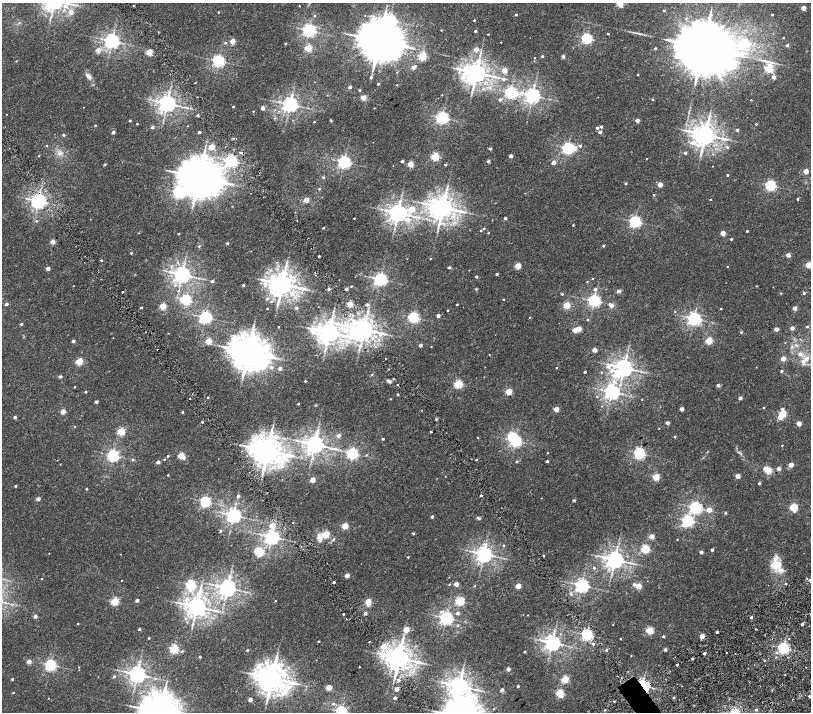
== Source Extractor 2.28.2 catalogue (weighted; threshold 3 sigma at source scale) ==
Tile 11 of 4 x 4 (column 3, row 3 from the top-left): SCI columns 3237-4853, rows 1755-3174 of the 6477 x 6411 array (HDU 1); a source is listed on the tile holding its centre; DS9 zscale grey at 2 x 2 block average (1 PNG px = mean of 2 x 2 image px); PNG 813 x 714 px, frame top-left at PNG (2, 3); no overlay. Shown black and unused: <1% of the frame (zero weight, under 2 of 4 exposures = <1% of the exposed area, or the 3 px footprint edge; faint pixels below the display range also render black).
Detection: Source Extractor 2.28.2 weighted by HDU 2 'WHT'; one run over the whole footprint, this tile lists its part. Background 0.00651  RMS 0.0027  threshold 0.0123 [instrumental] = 3 sigma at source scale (4.5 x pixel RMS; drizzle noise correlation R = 1.50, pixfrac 1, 0.0396/0.0396 arcsec/px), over >= 5 px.
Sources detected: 468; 1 too faint to see at this stretch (2 x 2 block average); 4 inside a brighter object's white glare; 2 cosmic-ray / hot-pixel residue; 1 long thin detection or spike segment (spike, bleed or trail) — not listed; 2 inside a brighter listed object's ellipse — not listed separately; the other 458 listed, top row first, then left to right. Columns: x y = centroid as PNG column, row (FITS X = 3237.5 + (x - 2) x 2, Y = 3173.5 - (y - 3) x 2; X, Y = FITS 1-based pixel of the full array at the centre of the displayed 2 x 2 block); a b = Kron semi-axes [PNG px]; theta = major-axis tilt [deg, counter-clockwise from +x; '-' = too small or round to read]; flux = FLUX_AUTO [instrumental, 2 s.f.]
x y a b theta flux
620 3 3 3 - 20
134 6 2 2 - 0.44
299 6 2 2 - 0.27
803 8 2 2 - 7
664 10 3 2 - 0.65
71 12 3 3 - 3.6
219 12 2 2 - 0.42
516 14 2 2 - 0.67
772 15 2 2 - 0.47
314 16 3 3 - 0.42
474 20 2 2 - 0.65
19 23 3 2 - 0.37
309 30 4 4 - 150
441 30 2 2 - 0.41
475 31 2 2 - 1.3
158 32 2 2 - 0.24
636 33 9 2 -18 1.2
488 34 2 2 - 0.41
608 34 2 2 - 0.47
587 38 3 3 - 85
783 38 2 2 - 0.3
112 41 4 4 - 240
233 41 3 2 - 8.8
379 41 11 9 -18 2200
501 42 2 2 - 0.22
225 43 3 3 - 0.72
744 43 4 3 - 51
285 44 3 3 - 0.43
787 45 4 3 - 0.82
308 48 3 3 - 17
655 48 2 2 - 1.3
703 48 16 13 -7 7300
476 49 2 2 - 7.1
98 50 2 2 - 5.7
149 52 3 3 - 19
422 56 3 3 - 39
542 56 2 2 - 0.76
563 56 2 2 - 2.9
534 58 2 2 - 0.28
16 61 2 2 - 0.28
218 61 4 3 - 120
413 67 3 2 - 4.5
769 68 4 3 - 50
504 70 3 2 - 9.2
397 72 2 2 - 0.26
476 73 6 5 - 600
638 75 2 2 - 0.55
88 76 11 4 -44 2.1
371 77 2 2 - 1.2
709 77 4 4 - 1.4
774 77 2 2 - 3.8
503 79 4 3 - 1.2
195 82 2 2 - 0.32
378 84 2 2 - 0.84
397 85 2 2 - 0.35
350 87 2 2 - 2
360 90 2 2 - 1.3
511 92 4 3 - 120
442 95 2 2 - 0.28
532 95 4 4 - 230
363 98 3 2 - 10
653 99 2 2 - 0.84
500 100 3 3 - 1.4
751 100 2 2 - 0.4
167 103 4 4 - 350
290 104 4 4 - 260
233 106 2 2 - 0.78
263 108 2 2 - 4.6
374 108 2 2 - 0.26
253 111 2 2 - 0.37
7 114 2 2 - 0.17
198 115 2 2 - 1.2
442 118 4 3 - 140
331 120 4 2 - 0.41
637 120 2 2 - 4.5
130 121 2 2 - 0.87
314 122 2 2 - 0.37
137 124 2 2 - 0.42
756 124 2 2 - 0.67
95 125 2 2 - 0.45
187 126 2 2 - 0.15
152 127 2 2 - 1.6
601 127 2 2 - 1.5
597 128 3 2 - 1.3
737 130 2 2 - 1.5
113 132 2 2 - 2.7
199 132 2 2 - 1.3
600 132 2 2 - 2.1
63 135 3 3 - 0.76
705 135 6 5 - 570
46 146 2 2 - 0.48
580 146 3 2 - 1.3
212 147 3 3 - 14
727 147 3 3 - 0.92
568 148 3 3 - 120
575 148 4 4 - 3.5
490 149 2 2 - 1.4
60 153 6 3 25 1.3
241 153 2 2 - 3.4
685 153 2 2 - 2
38 156 3 2 - 0.32
435 156 3 3 - 37
511 156 2 2 - 3.7
647 159 2 2 - 0.38
231 161 4 3 - 120
402 161 2 2 - 1.8
488 161 2 2 - 2.5
344 162 4 4 - 160
553 163 2 2 - 4.5
105 164 2 2 - 0.84
410 164 3 2 - 15
445 165 2 2 - 0.64
712 166 2 2 - 0.18
806 171 2 2 - 8.9
728 175 2 2 - 0.78
199 177 11 9 -14 2000
323 177 3 3 - 0.71
626 183 2 2 - 1.1
660 185 2 2 - 7.9
770 185 3 3 - 77
319 189 3 2 - 0.54
654 195 2 2 - 0.57
710 199 2 2 - 0.48
797 199 2 2 - 0.75
306 200 3 2 - 9.7
38 201 4 4 - 230
443 207 6 5 - 640
411 209 3 3 - 11
398 213 5 4 - 390
354 218 2 2 - 0.47
505 218 2 2 - 1.5
407 219 4 3 - 2.9
36 221 3 3 - 0.69
635 222 3 3 - 110
573 225 2 2 - 0.6
323 228 2 2 - 0.55
484 228 2 2 - 0.71
481 231 2 2 - 0.58
747 231 2 2 - 0.68
139 233 2 2 - 0.28
178 233 2 2 - 0.62
488 233 2 2 - 0.44
723 233 3 2 - 9.2
731 239 2 2 - 0.8
52 242 2 2 - 7.5
227 243 2 2 - 0.98
199 246 3 3 - 0.4
603 246 2 2 - 0.81
131 253 2 2 - 0.6
788 255 2 2 - 5.9
319 256 2 2 - 1.3
431 259 2 2 - 0.37
101 260 2 2 - 0.72
808 265 3 3 - 16
172 266 4 4 - 0.9
518 266 3 3 - 16
449 267 3 2 - 1.1
727 267 2 2 - 0.39
48 268 2 2 - 4.3
497 274 2 2 - 1.1
182 275 4 4 - 330
476 276 2 2 - 1.5
199 278 3 3 - 0.46
593 278 2 2 - 0.41
380 279 3 3 - 160
212 281 2 2 - 1.4
587 282 3 2 - 0.34
282 284 6 6 - 710
243 285 2 2 - 0.89
73 286 3 2 - 0.21
351 286 2 2 - 0.35
757 286 3 2 - 0.32
329 289 2 2 - 1.3
346 289 2 2 - 2.1
476 289 3 2 - 0.72
595 289 3 3 - 1.7
618 291 2 2 - 3.6
123 292 2 2 - 1.1
781 293 2 2 - 0.42
804 293 3 2 - 0.81
562 294 3 2 - 0.68
182 299 3 3 - 5.4
267 299 3 3 - 0.94
503 299 2 2 - 0.41
186 300 3 3 - 71
594 300 3 3 - 130
271 301 3 3 - 0.48
6 304 2 2 - 2.1
350 304 2 2 - 16
457 304 2 2 - 0.75
367 305 2 2 - 1.5
567 305 3 3 - 22
163 306 3 3 - 18
611 306 3 3 - 3.1
141 307 2 2 - 0.89
267 308 2 2 - 0.39
296 308 2 2 - 1.4
795 308 2 2 - 5.3
721 309 2 2 - 0.41
448 310 2 2 - 0.39
675 311 3 3 - 0.39
438 316 2 2 - 2.9
205 317 3 3 - 140
414 317 3 3 - 85
529 317 3 2 - 0.38
694 318 4 4 - 170
587 319 2 2 - 0.44
21 324 2 2 - 0.95
807 326 3 2 - 0.75
278 327 2 2 - 0.43
792 328 2 2 - 3.7
364 329 6 5 - 590
579 329 3 2 - 7.6
776 329 2 2 - 5.2
575 330 3 2 - 7.9
329 332 8 5 -6 600
741 332 3 2 - 0.83
168 333 2 2 - 0.25
380 334 8 5 20 3.5
113 338 2 2 - 0.24
709 340 3 3 - 21
73 341 2 2 - 2.4
208 341 3 3 - 16
420 345 2 2 - 3.1
796 345 5 3 - 1
792 347 5 3 - 0.96
157 349 2 2 - 0.35
594 350 2 2 - 5.9
248 352 9 8 - 1600
800 354 6 5 - 2.3
489 355 2 2 - 0.22
386 358 2 2 - 0.87
783 359 2 2 - 7.2
804 361 8 6 20 3
79 362 3 3 - 26
272 367 4 4 - 1.3
756 367 2 2 - 0.23
280 368 2 2 - 2.6
556 368 2 2 - 0.38
624 368 5 4 - 360
612 370 6 5 - 2.5
781 371 2 2 - 1
585 372 2 2 - 1.1
601 372 3 2 - 0.34
372 374 3 2 - 0.46
60 376 2 2 - 1.5
393 379 2 2 - 0.4
305 381 2 2 - 0.49
389 381 5 4 - 1.5
458 384 3 3 - 46
397 385 2 2 - 1.9
718 385 2 2 - 2.9
75 387 2 2 - 0.49
86 392 2 2 - 0.73
509 392 3 3 - 20
612 392 4 4 - 240
398 394 2 2 - 0.6
597 396 3 3 - 0.41
208 397 2 2 - 0.7
740 398 2 2 - 2.6
190 399 2 2 - 0.66
390 399 2 2 - 0.28
642 399 2 2 - 0.23
96 402 2 2 - 1.8
298 404 2 2 - 0.68
602 406 3 2 - 0.27
763 407 2 2 - 0.44
556 409 3 2 - 8.4
681 409 2 2 - 4
782 409 4 3 - 0.89
63 411 2 2 - 7.5
182 412 2 2 - 0.76
783 413 3 3 - 26
15 417 2 2 - 1.9
780 417 3 3 - 7.6
436 419 2 2 - 1
202 422 2 2 - 0.85
667 423 2 2 - 3.1
799 423 2 2 - 6.9
75 427 2 2 - 0.28
659 429 2 2 - 0.23
121 431 3 3 - 32
431 432 2 2 - 1.4
339 435 3 2 - 3.6
675 436 2 2 - 0.8
478 438 2 2 - 0.4
383 439 2 2 - 0.91
296 440 3 3 - 0.61
516 441 3 3 - 120
315 444 4 4 - 400
782 445 2 2 - 0.41
267 451 7 6 - 1000
352 453 3 3 - 100
548 453 2 2 - 0.25
639 453 3 3 - 100
113 455 3 3 - 120
366 455 3 3 - 0.49
168 456 2 2 - 0.69
181 456 3 3 - 19
183 457 2 2 - 2.5
133 459 3 3 - 0.74
164 459 2 2 - 0.54
476 459 3 2 - 0.54
517 461 3 2 - 0.82
547 461 2 2 - 0.99
158 462 2 2 - 3.3
60 464 2 2 - 0.35
791 465 2 2 - 7.9
765 468 3 3 - 2.8
779 469 2 2 - 4.6
768 471 3 3 - 24
168 475 2 2 - 0.46
738 476 2 2 - 6
656 477 3 3 - 20
312 480 2 2 - 11
759 483 2 2 - 1.2
16 486 2 2 - 1.2
86 489 2 2 - 0.64
481 495 2 2 - 0.96
238 496 3 3 - 1.1
38 499 2 2 - 3.7
574 500 2 2 - 1.9
205 502 3 3 - 93
696 507 4 4 - 120
793 507 3 3 - 37
709 510 3 2 - 8.4
725 513 3 2 - 0.87
233 515 4 4 - 230
432 517 2 2 - 2
478 518 5 3 - 1
687 521 3 3 - 95
293 523 2 2 - 0.23
684 525 5 4 - 2.7
272 526 3 3 - 8
345 526 3 3 - 17
221 531 3 2 - 0.73
413 533 2 2 - 0.88
325 534 3 3 - 30
652 536 3 2 - 7.3
272 537 4 4 - 220
319 538 12 7 -81 3.9
677 539 2 2 - 0.33
333 540 5 3 - 0.73
504 545 3 3 - 0.53
645 549 3 3 - 45
712 550 2 2 - 1.5
259 552 3 3 - 50
701 552 2 2 - 2.9
49 553 2 2 - 0.2
121 554 2 2 - 0.19
484 554 4 4 - 290
543 556 2 2 - 1.6
408 557 2 2 - 0.55
615 559 4 4 - 370
774 565 23 16 -80 11
594 568 3 2 - 0.84
347 575 2 2 - 4.5
807 578 2 2 - 0.42
42 579 2 2 - 0.45
121 580 2 2 - 0.22
334 582 2 2 - 1
785 583 2 2 - 0.92
449 584 2 2 - 0.44
456 584 2 2 - 6.6
634 584 3 2 - 1.6
191 585 3 3 - 64
582 585 4 4 - 190
474 586 3 2 - 0.42
518 586 3 3 - 11
638 586 3 3 - 13
227 588 4 4 - 350
571 594 3 3 - 0.97
137 600 2 2 - 2.7
115 601 3 3 - 38
275 601 2 2 - 0.36
460 601 3 3 - 44
368 602 3 3 - 19
178 603 4 2 - 0.58
368 605 2 2 - 2.1
197 607 5 5 - 520
441 612 6 3 14 1.2
365 613 2 2 - 1.9
458 613 4 3 - 1.2
810 613 2 2 - 1.3
343 614 2 2 - 2.2
528 615 2 2 - 0.19
35 616 2 2 - 2.9
751 617 2 2 - 1.2
185 618 4 3 - 0.89
446 618 4 4 - 160
346 619 2 2 - 0.24
78 623 2 2 - 0.36
613 624 2 2 - 0.19
802 624 2 2 - 1.4
458 625 3 3 - 0.71
139 629 2 2 - 1.2
406 629 3 3 - 14
650 630 3 3 - 31
717 632 2 2 - 1.5
587 635 3 3 - 100
663 636 3 2 - 0.79
702 636 2 2 - 8.7
149 638 2 2 - 0.55
620 639 2 2 - 0.32
789 639 2 2 - 0.3
318 641 2 2 - 0.52
552 643 4 4 - 290
593 644 3 2 - 1.2
383 646 3 3 - 7.5
783 648 3 3 - 110
174 649 3 3 - 53
665 649 2 2 - 2.4
247 650 2 2 - 0.68
606 650 3 2 - 1.1
182 651 3 3 - 1
525 651 2 2 - 0.73
704 653 2 2 - 1.4
726 653 2 2 - 1.2
776 653 3 2 - 0.43
631 656 2 2 - 0.3
200 657 2 2 - 0.79
399 658 6 5 - 730
693 659 2 2 - 0.77
765 661 3 2 - 0.47
29 662 2 2 - 5.2
50 665 3 3 - 110
677 665 2 2 - 4.2
79 667 2 2 - 0.23
359 667 2 2 - 0.35
508 669 2 2 - 3.3
137 674 4 4 - 320
785 675 2 2 - 0.2
114 676 3 2 - 1.2
272 678 8 7 - 1000
12 679 2 2 - 1
565 679 3 3 - 26
399 680 3 3 - 1.1
643 685 3 2 - 160
459 686 5 5 - 450
518 686 2 2 - 1.2
329 687 3 3 - 12
396 689 2 2 - 5.7
502 690 2 2 - 2.6
13 693 2 2 - 0.42
559 693 3 3 - 29
561 696 3 3 - 2.2
810 696 2 2 - 3
674 697 2 2 - 0.74
48 698 2 2 - 0.19
395 698 2 2 - 1.8
250 700 2 2 - 4.9
614 701 2 2 - 0.54
333 704 5 4 - 0.98
494 709 2 2 - 0.33
756 709 3 2 - 0.93
605 710 2 2 - 0.7
341 711 3 3 - 110
160 712 9 8 - 1700
Overlapping masked pixels (flux is a lower limit): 3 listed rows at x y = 241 153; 38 201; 643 685
Isophote crosses this tile's border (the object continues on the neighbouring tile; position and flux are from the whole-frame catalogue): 6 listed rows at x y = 620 3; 808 265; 810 613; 810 696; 341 711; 160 712
Diffuse or blended objects may show on this block-average render without a row.